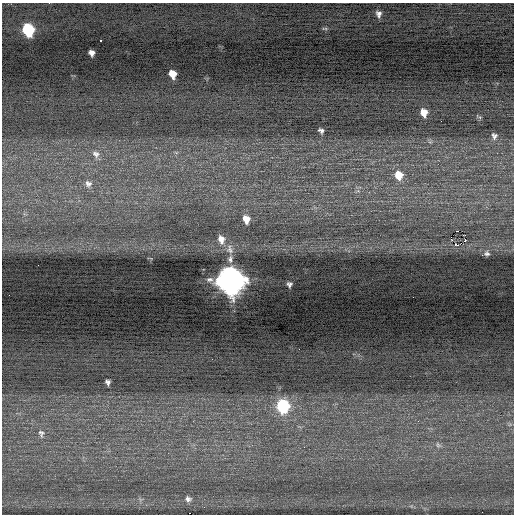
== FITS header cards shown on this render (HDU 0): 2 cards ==
NAXIS1  =                  512 / Axis length
NAXIS2  =                  512 / Axis length

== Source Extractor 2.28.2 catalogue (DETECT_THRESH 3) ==
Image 512 x 512 px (HDU 0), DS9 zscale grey, 1 PNG px = 1 image px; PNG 516 x 516 px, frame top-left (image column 1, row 512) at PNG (2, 3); no overlay
Background 0.0507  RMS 0.71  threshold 2.13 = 3 sigma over >= 5 px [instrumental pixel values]
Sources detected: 32; all 32 listed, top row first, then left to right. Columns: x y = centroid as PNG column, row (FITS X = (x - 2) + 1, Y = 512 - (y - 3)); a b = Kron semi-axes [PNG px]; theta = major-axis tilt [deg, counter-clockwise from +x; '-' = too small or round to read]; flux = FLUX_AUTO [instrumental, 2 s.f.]
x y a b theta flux
379 14 10 8 -79 260
325 28 9 4 0 90
28 30 9 7 -69 4000
101 41 3 3 - 570
91 53 6 5 - 230
172 74 7 6 - 600
424 112 8 7 - 520
441 121 2 2 - 48
321 130 6 4 -22 130
494 136 8 7 - 150
96 154 11 8 -34 240
399 175 10 9 - 690
88 184 9 8 - 190
246 219 8 6 -71 470
458 231 3 2 - 410
465 235 2 2 - 190
451 237 2 2 - 170
221 239 11 8 -73 400
452 240 4 2 - 85
465 240 3 2 - 240
456 245 6 3 -13 310
230 249 14 8 -75 280
487 254 6 5 - 100
230 259 10 6 81 180
210 279 8 6 1 140
230 280 12 10 -64 67000
289 284 5 5 - 130
108 382 5 4 - 150
283 406 9 8 - 4300
41 433 11 7 -78 170
438 445 8 5 -60 100
188 499 7 7 - 160